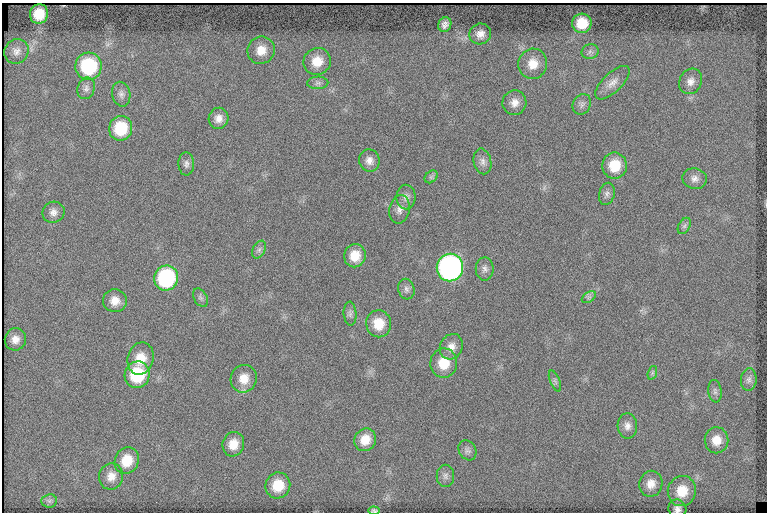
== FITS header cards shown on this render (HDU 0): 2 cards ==
NAXIS1  =                  765
NAXIS2  =                  510

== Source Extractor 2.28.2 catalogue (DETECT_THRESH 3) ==
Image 765 x 510 px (HDU 0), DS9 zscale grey, 1 PNG px = 1 image px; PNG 769 x 514 px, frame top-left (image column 1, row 510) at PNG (2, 3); each listed source drawn as its Kron ellipse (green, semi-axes under 4 px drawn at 4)
Background 165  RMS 7.3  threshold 22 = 3 sigma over >= 5 px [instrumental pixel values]
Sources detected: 65; all 65 listed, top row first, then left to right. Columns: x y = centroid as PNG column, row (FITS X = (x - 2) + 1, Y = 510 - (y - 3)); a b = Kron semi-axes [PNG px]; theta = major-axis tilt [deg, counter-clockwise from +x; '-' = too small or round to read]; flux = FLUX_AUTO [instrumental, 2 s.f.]
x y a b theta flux
39 14 10 9 - 9600
582 23 10 9 - 11000
445 25 7 6 - 2300
480 34 11 10 - 3800
261 50 14 13 - 7200
16 51 13 11 52 3500
590 52 8 7 - 1700
317 61 14 13 - 8500
533 64 15 14 - 8000
89 66 13 13 - 38000
690 81 13 11 62 3800
318 83 10 6 2 1700
612 83 22 9 44 4700
86 88 11 8 71 2400
121 94 12 9 -78 2600
514 103 12 12 - 4200
582 104 11 8 60 2100
219 118 11 10 - 3800
121 128 12 11 - 19000
369 160 11 10 - 3500
482 161 13 8 -77 2700
186 164 11 8 -89 2000
615 166 13 12 - 12000
431 177 7 5 44 1300
695 179 12 10 -13 3100
607 194 11 8 76 1800
406 197 12 9 -89 2800
399 209 14 10 79 3200
53 212 11 10 - 3000
684 226 9 5 60 1500
259 250 9 6 63 1700
355 256 11 11 - 8400
450 267 14 13 - 170000
485 269 11 9 90 2300
166 278 12 12 - 51000
406 289 10 8 -75 2100
589 297 8 5 33 1300
200 298 10 6 -60 1500
115 301 12 11 - 5400
350 314 12 6 -85 1600
379 324 13 12 - 10000
15 339 11 10 - 4000
451 347 13 11 64 4200
140 358 16 13 75 9200
444 363 15 13 83 11000
652 373 7 4 71 970
137 375 13 12 - 26000
244 379 14 13 - 7100
749 380 11 8 84 2200
555 381 11 5 -67 1200
715 391 11 6 -83 1700
627 426 13 10 -87 3300
365 440 12 10 54 7400
716 440 13 12 - 6700
233 444 12 11 - 7100
467 450 10 8 -58 1900
127 461 14 11 65 11000
111 476 13 12 - 5000
445 476 11 9 -90 2300
651 484 13 11 80 5400
278 485 13 12 - 12000
682 491 15 14 - 11000
49 501 8 6 7 1500
677 509 9 9 - 2600
374 511 5 4 - 910
At the frame edge (FLAGS 8, measured only in part): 2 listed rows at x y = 677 509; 374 511